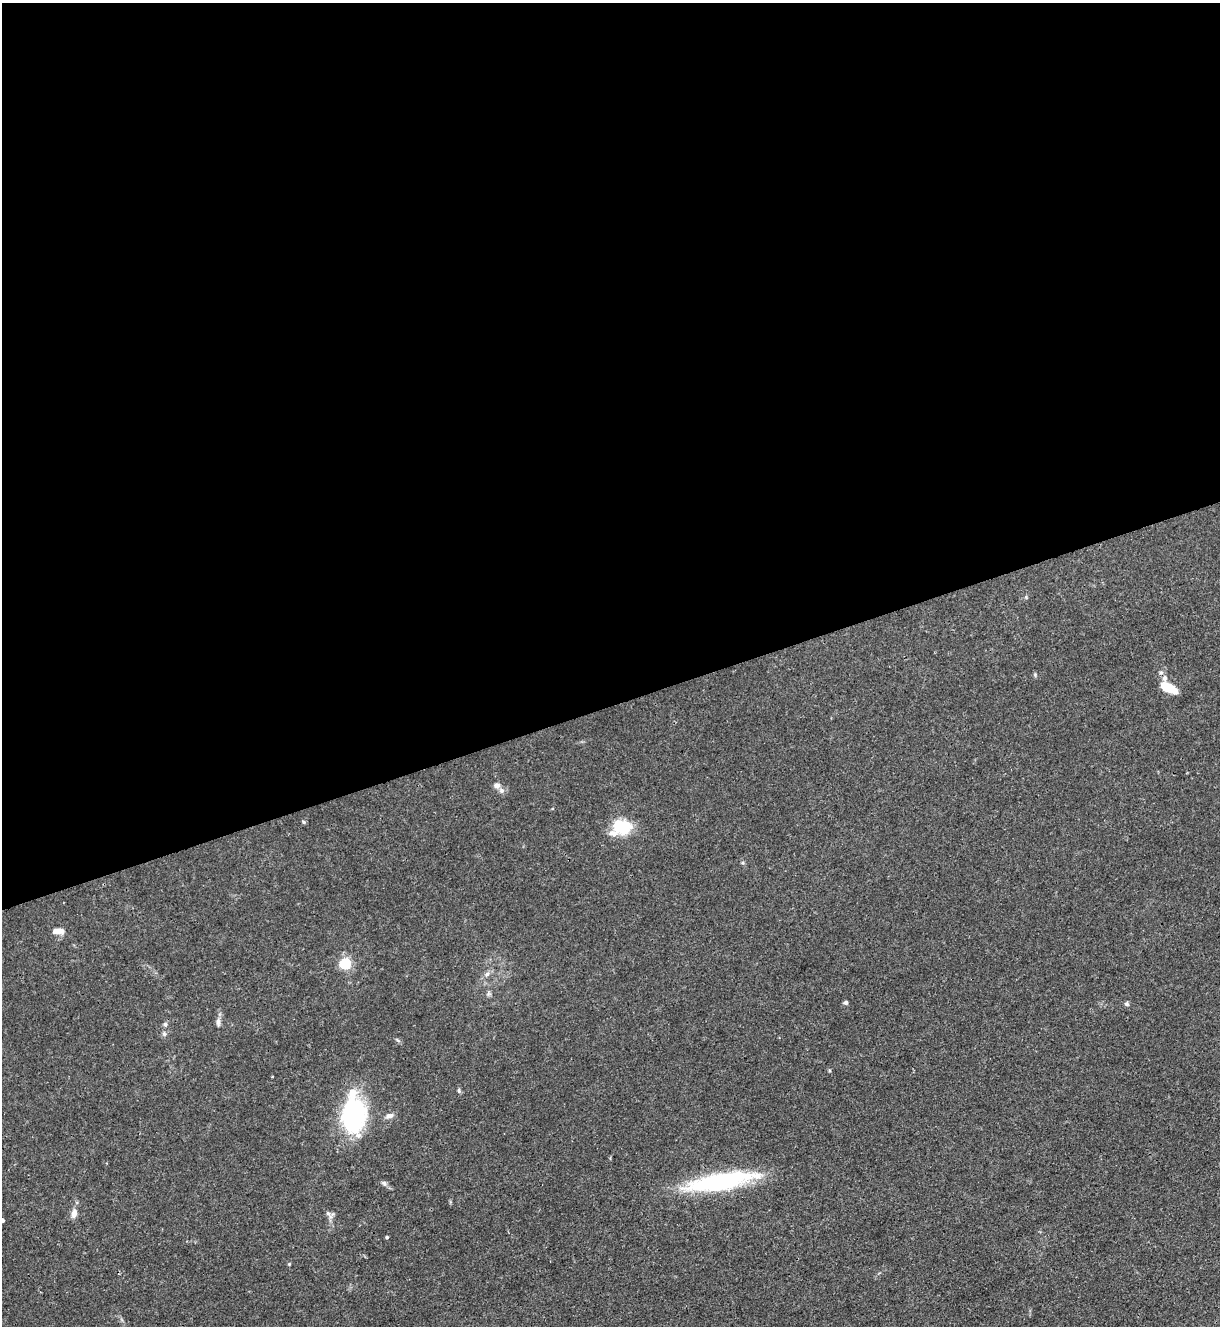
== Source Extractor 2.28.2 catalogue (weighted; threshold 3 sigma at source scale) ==
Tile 2 of 4 x 4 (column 2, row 1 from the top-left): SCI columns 1364-2581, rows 3978-5301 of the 5287 x 5305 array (HDU 1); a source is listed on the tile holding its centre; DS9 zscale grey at full resolution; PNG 1222 x 1328 px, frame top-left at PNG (2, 3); no overlay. Shown black and unused: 53% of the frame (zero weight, under 3 of 4 exposures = <1% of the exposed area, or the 3 px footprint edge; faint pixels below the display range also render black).
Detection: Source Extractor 2.28.2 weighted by HDU 2 'WHT'; one run over the whole footprint, this tile lists its part. Background 0.0304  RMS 0.0027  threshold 0.012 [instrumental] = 3 sigma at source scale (4.5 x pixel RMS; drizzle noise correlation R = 1.50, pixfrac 1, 0.05/0.05 arcsec/px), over >= 5 px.
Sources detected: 28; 5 inside a brighter listed object's ellipse — not listed separately; the other 23 listed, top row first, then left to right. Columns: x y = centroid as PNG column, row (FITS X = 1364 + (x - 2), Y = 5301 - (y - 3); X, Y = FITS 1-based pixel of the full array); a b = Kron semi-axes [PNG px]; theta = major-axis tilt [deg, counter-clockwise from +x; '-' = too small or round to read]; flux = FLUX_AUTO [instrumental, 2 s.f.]
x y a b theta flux
1035 674 6 5 - 0.37
1164 678 8 7 - 0.99
1169 688 15 7 -25 7.9
497 786 8 7 - 0.98
303 822 6 4 -88 0.34
622 827 20 16 -18 9.9
58 931 13 6 -1 2
345 964 5 5 - 33
487 974 7 5 45 0.77
846 1002 5 5 - 0.52
1127 1004 5 5 - 0.55
218 1022 12 6 -87 1
165 1024 6 5 - 0.62
164 1034 7 5 -69 0.56
459 1090 6 5 - 0.45
354 1115 39 26 87 32
390 1116 11 6 12 1.2
720 1182 76 18 10 32
384 1183 8 6 -39 0.74
328 1213 8 5 -53 0.84
74 1214 10 7 76 1.6
2 1220 3 3 - 1.1
387 1237 4 3 - 0.36
Isophote crosses this tile's border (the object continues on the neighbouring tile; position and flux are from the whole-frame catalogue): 1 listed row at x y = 2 1220
Unlisted compact peaks at least as high as the median listed source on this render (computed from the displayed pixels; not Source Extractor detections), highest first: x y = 289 1264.